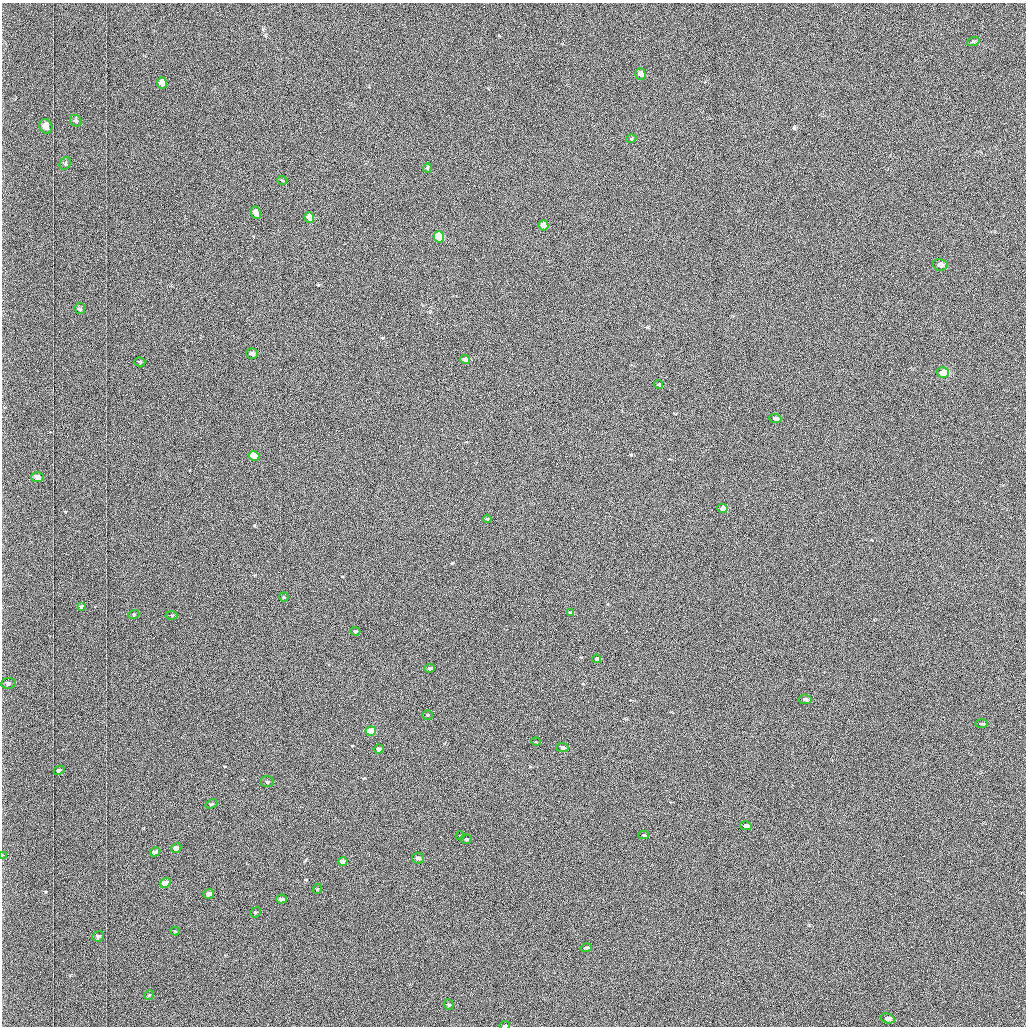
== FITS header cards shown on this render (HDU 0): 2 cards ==
NAXIS1  =                 1024 /fastest changing axis
NAXIS2  =                 1024 /next to fastest changing axis

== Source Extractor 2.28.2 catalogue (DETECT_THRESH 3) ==
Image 1024 x 1024 px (HDU 0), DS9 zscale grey, 1 PNG px = 1 image px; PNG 1028 x 1028 px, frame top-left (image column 1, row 1024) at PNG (2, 3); each listed source drawn as its Kron ellipse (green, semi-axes under 4 px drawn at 4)
Background 1030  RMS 5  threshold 15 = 3 sigma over >= 5 px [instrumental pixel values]
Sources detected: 65; all 65 listed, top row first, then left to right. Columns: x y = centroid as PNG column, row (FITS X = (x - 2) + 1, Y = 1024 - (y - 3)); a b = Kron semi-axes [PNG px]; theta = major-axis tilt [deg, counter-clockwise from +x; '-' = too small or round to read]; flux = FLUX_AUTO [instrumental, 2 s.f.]
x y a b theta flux
973 42 6 4 19 440
640 74 6 5 - 1900
162 83 6 5 - 2000
76 121 6 5 - 670
46 126 7 6 - 2900
631 139 5 3 - 280
65 164 7 5 55 530
427 168 4 3 - 480
282 180 5 3 - 260
256 212 6 4 -65 1600
309 217 5 4 - 2900
543 225 5 5 - 3700
439 237 6 5 - 19000
940 265 7 5 -11 1600
80 309 5 5 - 610
252 354 6 5 - 1400
465 359 5 4 - 2400
140 362 5 4 - 450
943 373 6 5 - 9700
659 384 4 3 - 370
775 418 6 4 -5 750
254 456 5 4 - 8400
37 477 6 5 - 2300
722 509 5 4 - 4800
487 519 4 3 - 360
284 597 5 4 - 380
81 606 4 3 - 450
571 613 4 3 - 650
134 614 5 3 - 370
172 615 6 3 -1 360
355 631 5 4 - 760
597 659 4 4 - 1500
429 668 5 4 - 930
8 683 7 5 7 960
805 699 7 4 -7 1400
428 715 5 4 - 400
981 724 6 3 1 390
371 731 5 4 - 10000
536 742 5 3 - 260
562 747 6 4 -9 1000
379 749 5 4 - 1400
59 770 5 4 - 610
267 782 6 5 - 790
211 804 6 4 27 480
746 826 6 4 -12 1700
644 835 5 4 - 380
460 836 4 4 - 320
466 839 6 4 0 490
176 848 5 4 - 2700
155 852 5 4 - 1300
2 855 4 3 - 270
418 858 6 5 - 970
343 861 5 4 - 3400
165 883 6 4 37 6200
317 889 5 3 - 250
209 894 5 4 - 2200
282 899 5 4 - 1100
255 912 6 4 40 470
175 931 4 4 - 320
98 936 6 5 - 850
586 948 6 4 8 540
149 995 5 4 - 420
449 1005 5 5 - 480
887 1018 7 5 -17 1400
505 1025 5 3 - 1100
At the frame edge (FLAGS 8, measured only in part): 2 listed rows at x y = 2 855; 505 1025

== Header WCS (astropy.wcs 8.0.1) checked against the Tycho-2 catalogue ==
Header WCS as astropy/WCSLIB reads it (applying the file's SIP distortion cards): RA---TAN-SIP/DEC--TAN-SIP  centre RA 03:06:50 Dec +48:56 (46.71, +48.94 deg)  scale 1.67 arcsec/px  FOV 28.5' x 28.5'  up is -179 deg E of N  parity flipped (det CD > 0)
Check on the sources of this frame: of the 60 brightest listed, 21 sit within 2.5 arcsec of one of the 34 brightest Tycho-2 stars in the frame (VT <= 12.17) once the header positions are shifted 0.23 arcsec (0.06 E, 0.22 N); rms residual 0.96 arcsec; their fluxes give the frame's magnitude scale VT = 19.67 - 2.5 log10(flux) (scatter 0.23 mag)
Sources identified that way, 21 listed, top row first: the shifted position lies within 2.5 arcsec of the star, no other Tycho-2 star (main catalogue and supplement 1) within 5.0 arcsec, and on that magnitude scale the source's flux lands within +1.5 / -3 mag of the star's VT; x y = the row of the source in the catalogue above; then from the Tycho-2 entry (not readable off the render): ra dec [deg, ICRS J2000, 3 dp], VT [Tycho-2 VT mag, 2 dp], TYC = Tycho-2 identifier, HIP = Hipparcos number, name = IAU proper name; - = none
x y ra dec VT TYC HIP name
640 74 46.616 +48.736 11.76 3314-1619-1 - -
46 126 47.035 +48.756 11.63 3318-1002-1 - -
309 217 46.851 +48.800 10.96 3318-412-1 - -
543 225 46.686 +48.806 10.73 3318-1207-1 - -
439 237 46.759 +48.810 9.54 3318-20-1 - -
940 265 46.407 +48.826 11.40 3318-1121-1 - -
252 354 46.893 +48.863 11.43 3318-844-1 - -
943 373 46.405 +48.876 9.33 3318-744-1 - -
775 418 46.524 +48.896 11.94 3318-478-1 - -
254 456 46.892 +48.911 10.59 3318-510-1 - -
37 477 47.045 +48.919 11.50 3318-988-1 - -
722 509 46.562 +48.938 10.40 3318-18-1 - -
805 699 46.505 +49.027 11.73 3318-502-1 - -
371 731 46.813 +49.039 9.70 3318-216-1 - -
746 826 46.548 +49.085 12.06 3318-1128-1 - -
176 848 46.952 +49.092 11.30 3318-80-1 - -
343 861 46.834 +49.100 10.69 3318-1528-1 - -
165 883 46.960 +49.108 10.19 3318-1062-1 - -
209 894 46.930 +49.114 11.35 3318-390-1 - -
282 899 46.878 +49.117 12.15 3318-918-1 - -
505 1025 46.721 +49.177 11.40 3318-150-1 - -